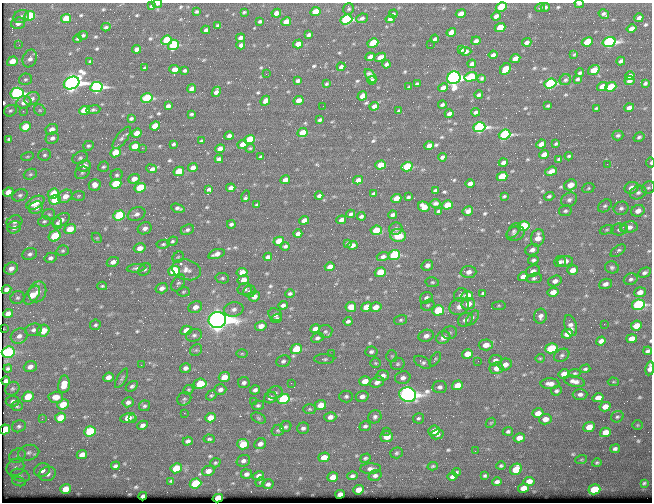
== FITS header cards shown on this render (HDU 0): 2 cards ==
NAXIS1  =                  650 / Width of table row in bytes
NAXIS2  =                  500 / Number of rows in table

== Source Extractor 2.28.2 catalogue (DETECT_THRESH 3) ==
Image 650 x 500 px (HDU 0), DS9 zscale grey, 1 PNG px = 1 image px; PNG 654 x 504 px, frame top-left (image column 1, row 500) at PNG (2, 3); each listed source drawn as its Kron ellipse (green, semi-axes under 4 px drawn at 4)
Background 358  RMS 1.2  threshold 3.61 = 3 sigma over >= 5 px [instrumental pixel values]
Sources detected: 585; of the 585, the 500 brightest by FLUX_AUTO listed and drawn (85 fainter detections omitted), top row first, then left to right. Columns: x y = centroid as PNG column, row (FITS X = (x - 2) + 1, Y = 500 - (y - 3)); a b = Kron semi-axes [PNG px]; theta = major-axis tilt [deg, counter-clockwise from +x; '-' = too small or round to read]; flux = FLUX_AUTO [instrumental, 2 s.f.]
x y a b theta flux
157 4 4 3 - 180
579 4 5 2 - 210
151 6 3 3 - 130
501 7 6 4 29 3200
545 7 4 3 - 140
540 8 5 3 - 100
349 9 6 5 - 130
196 12 3 3 - 120
244 12 3 3 - 98
315 12 5 4 - 1600
276 13 5 4 - 520
393 14 4 3 - 140
461 14 5 4 - 680
604 14 5 4 - 200
21 16 8 6 23 300
30 16 5 5 - 3900
496 16 4 4 - 300
362 18 6 4 24 210
639 18 4 3 - 310
66 19 5 4 - 1900
346 19 6 5 - 12000
390 19 5 4 - 320
260 21 4 3 - 160
286 22 5 4 - 820
18 23 7 5 19 500
218 25 4 3 - 120
106 27 4 3 - 140
500 28 5 4 - 1800
631 28 5 4 - 440
206 30 4 3 - 220
451 32 5 4 - 720
83 35 5 4 - 150
309 35 4 3 - 200
240 38 4 4 - 360
77 39 4 4 - 130
435 39 4 3 - 170
167 40 5 4 - 4400
476 41 4 3 - 270
527 42 5 3 - 270
587 42 6 4 26 2500
609 42 6 5 - 17000
373 43 5 4 - 3600
298 44 5 4 - 840
19 45 3 3 - 110
173 45 6 5 - 4700
241 45 4 4 - 250
430 45 2 2 - 110
137 49 4 4 - 350
461 50 4 2 - 130
466 51 5 3 - 250
493 55 4 3 - 230
574 55 4 2 - 94
370 57 5 3 - 330
380 57 6 4 24 720
30 58 9 7 67 390
515 58 5 4 - 650
12 61 5 4 - 1000
90 61 3 3 - 94
621 61 4 3 - 180
386 64 4 3 - 200
472 64 4 4 - 230
341 67 4 3 - 190
145 68 4 3 - 120
175 69 5 4 - 570
505 69 6 5 - 2400
185 70 4 3 - 140
594 70 6 4 36 1300
580 73 4 3 - 140
266 74 2 2 - 100
371 76 8 4 -53 300
630 76 5 4 - 320
471 77 6 4 15 3900
454 78 7 6 - 48000
482 78 4 3 - 120
25 79 6 5 - 200
577 79 4 3 - 130
372 80 4 3 - 250
565 80 6 5 - 170
298 81 4 3 - 220
629 81 5 4 - 320
72 83 8 6 26 56000
645 83 4 3 - 120
326 84 3 3 - 110
417 84 4 3 - 110
550 84 6 5 - 11000
602 86 5 4 - 810
96 87 6 5 - 19000
409 87 4 2 - 100
611 87 6 4 20 3100
443 88 5 4 - 450
191 89 4 4 - 340
216 92 5 4 - 320
17 93 6 5 - 18000
479 95 4 3 - 180
362 96 5 4 - 580
147 98 6 4 13 5400
32 99 8 6 25 320
299 100 5 4 - 700
265 101 5 4 - 340
24 102 7 6 - 600
442 105 4 3 - 150
168 106 4 4 - 260
323 106 2 2 - 110
374 106 5 3 - 370
548 106 4 3 - 110
596 108 3 2 - 94
629 108 5 4 - 410
40 110 6 5 - 130
84 110 5 4 - 3200
93 110 7 4 6 140
10 111 6 5 - 160
23 111 3 3 - 98
399 111 4 2 - 110
475 112 4 3 - 200
191 114 4 3 - 110
449 114 4 3 - 300
131 119 4 3 - 150
320 120 4 3 - 150
155 126 5 4 - 1500
25 127 5 4 - 1800
479 127 6 5 - 20000
52 129 6 5 - 510
137 133 5 4 - 850
302 133 5 4 - 1700
505 134 6 5 - 12000
618 135 5 5 - 160
229 136 4 4 - 320
639 137 6 4 33 160
52 138 7 5 23 290
122 138 13 5 53 220
9 139 4 3 - 130
250 139 5 4 - 3600
201 141 3 3 - 110
173 144 4 3 - 110
242 144 5 4 - 660
541 144 5 4 - 390
556 144 3 3 - 100
88 146 5 4 - 140
135 146 5 4 - 1300
429 146 5 4 - 490
142 148 2 2 - 650
250 148 5 4 - 95
220 149 5 4 - 620
116 153 5 4 - 2000
544 154 5 4 - 560
45 155 6 5 - 170
569 156 4 3 - 110
27 157 6 3 19 93
260 157 4 3 - 120
442 157 4 3 - 220
80 158 8 6 28 190
219 159 4 4 - 270
559 159 4 3 - 140
503 162 4 3 - 270
651 163 5 3 - 130
607 164 2 2 - 240
380 165 5 4 - 1600
84 166 7 5 23 590
103 167 5 5 - 130
407 167 5 4 - 4500
193 168 5 4 - 460
152 169 5 4 - 320
179 171 5 4 - 2100
551 171 6 4 20 590
82 173 7 6 - 180
30 174 7 5 21 160
117 175 6 5 - 170
502 176 5 4 - 2900
134 179 6 4 23 650
285 180 5 4 - 540
358 180 5 4 - 420
470 183 4 4 - 340
116 184 6 4 20 3200
95 185 6 6 - 620
570 185 6 5 - 940
140 188 6 4 23 3000
231 188 5 4 - 310
588 188 6 5 - 120
631 188 7 5 19 650
648 188 7 6 - 170
209 189 3 3 - 140
435 190 4 3 - 170
8 192 5 4 - 790
53 193 6 5 - 1900
374 193 4 3 - 150
638 193 8 6 24 270
20 195 8 5 25 200
65 196 8 6 39 720
79 196 6 5 - 120
246 196 6 3 74 170
319 196 4 3 - 230
504 196 4 2 - 100
549 196 5 4 - 160
408 197 3 3 - 130
396 198 5 4 - 970
55 200 6 5 - 3300
569 200 8 6 32 280
35 203 10 6 27 1300
436 203 5 3 - 200
257 205 3 3 - 110
447 205 5 4 - 1700
605 206 7 5 42 200
424 207 6 5 - 940
36 208 7 6 - 520
178 208 7 3 -16 220
621 208 7 6 - 240
439 211 4 3 - 160
468 211 5 4 - 310
565 211 6 5 - 160
638 211 7 5 25 530
49 214 6 5 - 130
137 214 9 6 22 350
351 214 4 3 - 170
119 215 6 5 - 6400
393 215 4 4 - 260
361 216 4 3 - 200
61 220 9 5 31 450
304 220 5 4 - 610
341 220 5 4 - 300
44 221 6 5 - 140
14 222 8 6 21 220
57 223 6 4 82 170
231 224 4 3 - 150
523 226 6 5 - 5000
14 227 7 6 - 450
623 227 3 2 - 260
629 227 8 6 10 410
145 228 7 6 - 380
70 229 6 5 - 1200
396 229 7 6 - 210
619 229 8 6 2 240
187 230 7 5 26 190
376 230 6 5 - 2700
607 230 7 4 20 130
514 231 9 5 53 160
298 234 4 4 - 360
515 234 9 7 21 220
55 236 6 5 - 2500
398 236 8 6 -4 1100
97 238 6 4 -44 100
538 238 9 6 79 840
172 241 5 4 - 140
279 241 5 4 - 2500
348 243 3 2 - 98
163 244 7 4 8 140
352 245 5 4 - 390
285 246 4 3 - 160
140 248 6 5 - 630
532 250 7 5 20 300
63 251 6 5 - 150
618 251 9 4 37 180
30 254 7 6 - 230
216 254 8 4 19 440
394 255 6 5 - 7100
178 257 6 5 - 120
268 257 4 4 - 220
383 257 6 4 16 260
50 258 6 5 - 260
533 260 5 4 - 170
565 261 8 5 7 480
113 262 6 5 - 420
560 262 6 5 - 190
427 265 6 5 - 340
330 267 5 4 - 570
612 267 7 6 - 190
11 268 7 6 - 480
136 268 9 4 6 190
145 269 7 5 43 160
186 270 15 10 -17 710
573 270 5 4 - 650
174 271 6 5 - 5600
533 271 7 5 20 330
242 272 5 4 - 890
380 272 6 4 20 2300
468 272 8 6 3 440
644 273 7 4 25 200
523 277 5 4 - 600
222 278 7 5 -13 160
534 278 8 5 8 190
631 279 7 5 23 200
243 280 5 5 - 690
555 281 7 5 18 400
432 282 7 5 -12 130
178 283 9 6 58 200
605 284 6 5 - 300
102 286 5 4 - 110
162 288 6 5 - 370
6 289 5 4 - 340
245 289 7 6 - 200
250 291 6 5 - 200
37 292 11 8 68 660
183 292 6 4 4 110
553 292 5 4 - 700
640 292 6 5 - 510
482 293 4 3 - 300
290 294 5 4 - 140
32 295 11 6 55 1600
461 295 7 6 - 230
254 296 6 5 - 430
467 296 6 5 - 1300
17 298 7 6 - 190
426 298 6 5 - 260
468 304 7 5 16 850
283 305 4 3 - 260
428 305 7 5 16 160
638 305 6 5 - 13000
499 306 7 3 8 96
195 307 7 5 23 590
351 307 5 5 - 890
366 307 5 4 - 1700
376 307 6 4 17 700
459 307 10 8 28 520
234 309 10 7 9 380
438 310 6 5 - 3700
8 313 5 4 - 500
275 315 7 6 - 290
540 316 7 6 - 340
276 318 5 4 - 120
473 318 8 5 53 220
217 320 9 8 - 120000
401 320 6 5 - 150
465 320 8 6 37 360
348 321 4 3 - 180
604 324 2 2 - 320
95 325 5 5 - 150
571 325 11 6 -75 370
261 326 6 4 10 580
636 326 5 5 - 1200
3 329 2 2 - 96
315 329 5 4 - 420
33 330 8 6 15 310
186 330 6 4 17 1200
43 331 6 5 - 1300
325 331 7 6 - 200
449 333 7 6 - 190
567 334 6 4 23 940
194 335 8 6 16 250
19 336 9 7 27 430
426 336 8 6 18 430
317 338 6 4 25 210
443 338 7 6 - 550
632 339 5 4 - 780
601 341 5 4 - 400
486 345 7 5 4 810
551 348 6 5 - 4200
296 349 6 5 - 2800
196 350 6 5 - 150
648 351 4 3 - 170
8 352 6 5 - 6200
371 352 6 5 - 190
242 354 6 4 0 97
331 354 2 2 - 180
467 354 5 4 - 1200
562 355 8 6 32 210
392 356 5 5 - 140
540 358 5 4 - 100
324 359 10 5 0 180
435 359 8 3 57 110
495 360 6 5 - 260
283 361 7 6 - 220
478 361 2 2 - 150
423 362 9 5 -29 210
375 363 5 4 - 110
398 364 7 6 - 180
505 364 7 5 24 470
141 365 3 2 - 92
30 367 6 5 - 370
185 368 5 5 - 300
496 368 7 6 - 680
650 368 7 4 81 420
8 369 4 3 - 160
585 369 5 4 - 130
575 373 6 4 9 140
564 374 5 4 - 860
382 376 6 5 - 570
108 377 5 4 - 410
224 377 6 5 - 1100
122 378 11 4 61 180
403 378 8 6 12 340
6 381 4 4 - 190
365 381 6 4 16 840
574 381 10 5 -13 450
377 382 7 5 21 410
613 382 5 4 - 92
244 383 6 5 - 230
291 383 3 2 - 94
64 384 9 6 78 1100
200 384 6 5 - 2600
550 384 9 5 0 530
457 385 5 4 - 1300
132 386 7 4 36 190
440 387 7 6 - 250
12 389 7 6 - 160
220 389 6 5 - 290
188 390 5 4 - 110
255 390 5 4 - 240
556 391 6 4 23 150
275 393 7 6 - 240
580 394 7 5 2 290
211 395 5 4 - 120
408 395 8 7 - 53000
346 396 7 6 - 180
362 396 6 5 - 380
28 397 6 4 29 1500
56 397 7 5 1 760
270 398 6 5 - 380
598 398 5 4 - 660
184 399 7 6 - 170
283 399 6 5 - 8200
13 401 7 5 6 170
128 402 5 5 - 250
253 402 3 3 - 100
63 404 6 5 - 1500
258 405 6 5 - 160
320 405 6 5 - 1100
17 406 6 5 - 120
144 406 5 5 - 180
605 407 5 4 - 720
310 409 6 5 - 130
184 413 3 2 - 92
538 413 5 4 - 670
330 417 6 5 - 420
375 417 7 6 - 210
617 417 6 5 - 150
60 418 5 4 - 1500
128 418 8 5 13 1200
210 418 5 4 - 990
258 418 7 5 -27 140
418 418 5 5 - 130
42 419 3 2 - 150
133 419 2 2 - 170
545 419 6 5 - 660
491 423 5 4 - 100
142 425 5 4 - 290
637 425 5 4 - 94
19 426 7 6 - 200
365 426 6 5 - 190
286 427 6 5 - 160
589 427 6 4 23 940
303 428 6 5 - 240
5 429 5 5 - 2200
278 430 6 5 - 140
90 431 6 5 - 4700
386 431 2 2 - 430
434 431 6 5 - 710
508 431 5 4 - 160
605 432 5 4 - 880
437 434 6 5 - 240
387 437 6 5 - 1000
519 438 6 4 13 630
209 439 6 4 -3 140
188 441 5 4 - 240
243 444 6 5 - 1900
260 444 6 5 - 360
615 449 5 4 - 210
475 451 2 2 - 240
29 453 10 7 13 380
396 453 6 5 - 140
82 455 5 4 - 650
17 456 8 6 32 270
324 457 5 5 - 1200
365 458 5 4 - 130
581 460 6 4 19 97
243 461 7 5 19 260
215 463 5 4 - 120
597 463 5 3 - 120
115 466 4 3 - 170
433 466 5 4 - 97
501 466 4 4 - 110
15 467 9 8 - 430
176 468 6 5 - 2300
370 469 10 5 2 290
516 469 6 5 - 2500
42 470 8 6 21 520
208 471 6 5 - 460
456 472 4 3 - 110
47 474 8 7 - 390
246 474 5 5 - 280
20 475 10 6 -18 350
259 476 5 4 - 430
352 476 5 4 - 190
375 476 6 5 - 200
485 476 4 3 - 130
333 477 5 4 - 860
452 477 5 4 - 250
171 481 4 3 - 99
529 481 5 4 - 700
19 482 7 4 -17 180
260 482 5 4 - 100
497 482 5 4 - 240
195 483 6 5 - 4400
644 483 3 3 - 100
268 484 5 5 - 230
523 488 5 4 - 770
65 489 5 4 - 1000
594 489 6 5 - 3200
359 490 5 4 - 780
340 494 5 4 - 340
143 496 4 3 - 210
218 498 5 4 - 2500
At the frame edge (FLAGS 8, measured only in part): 7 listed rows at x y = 157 4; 579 4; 501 7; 651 163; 3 329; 650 368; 5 429
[85 fainter detections neither listed nor drawn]